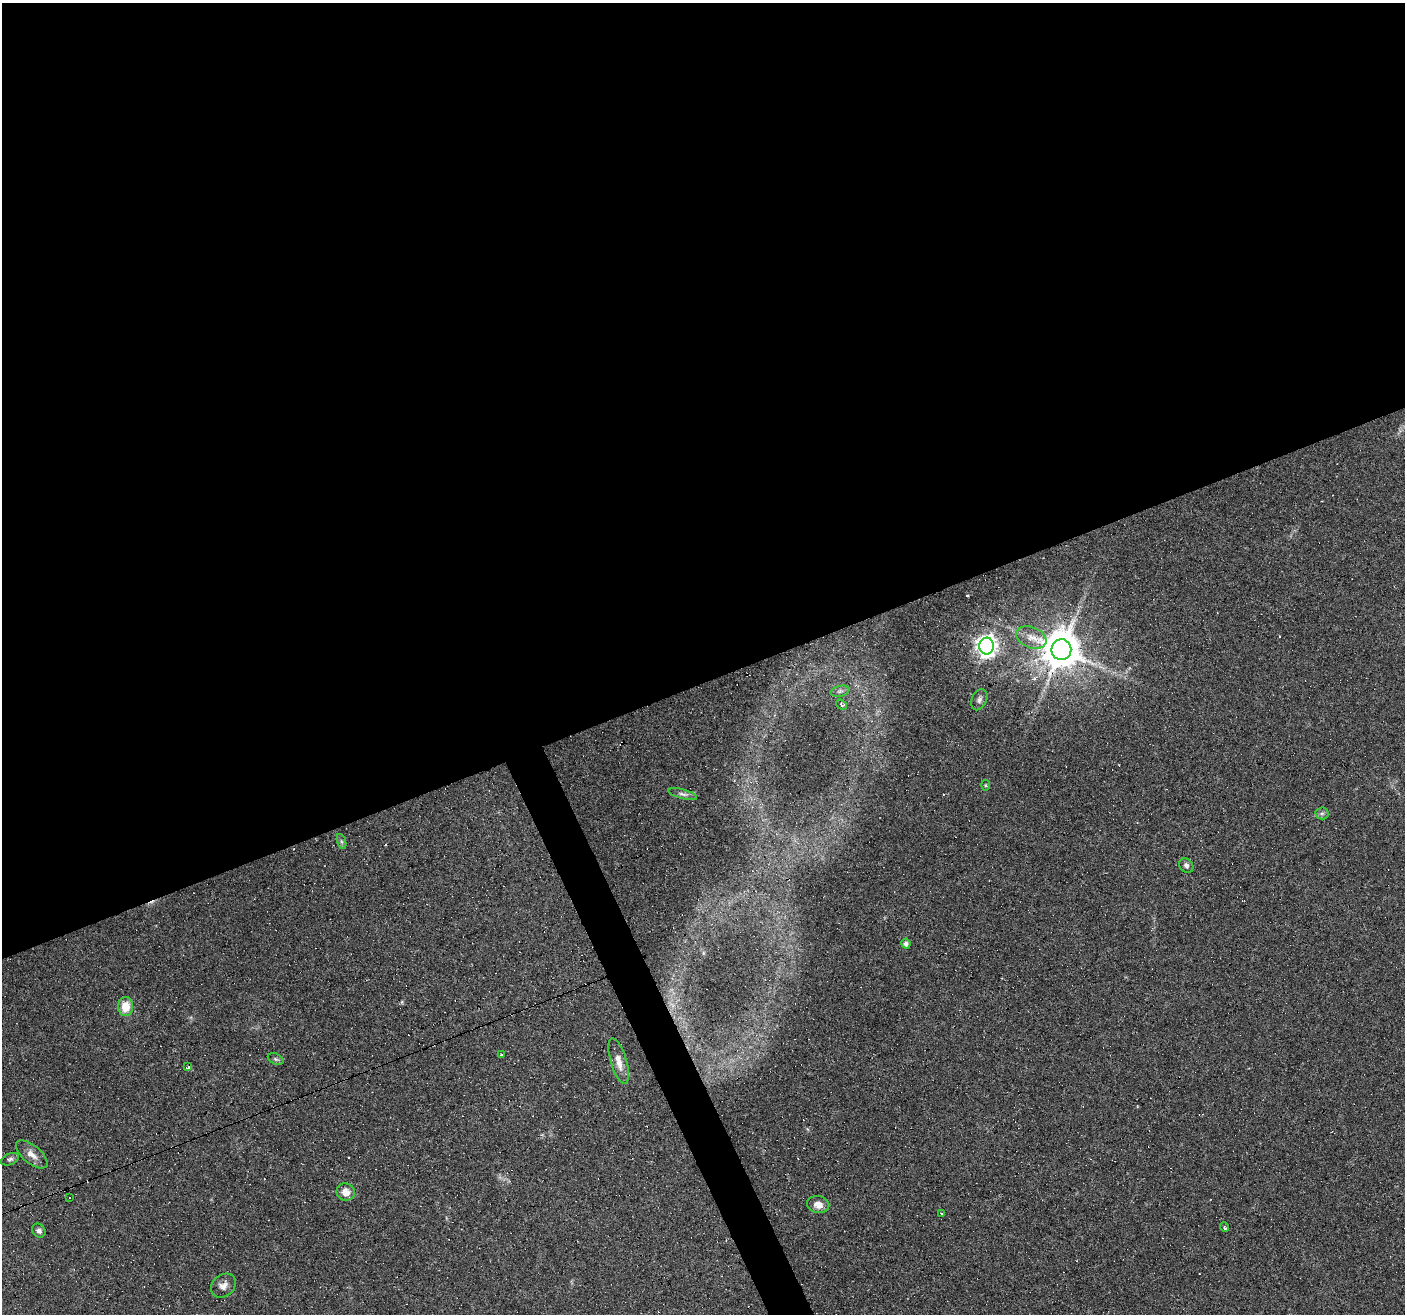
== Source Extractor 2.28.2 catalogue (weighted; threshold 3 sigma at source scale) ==
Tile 2 of 4 x 4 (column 2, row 1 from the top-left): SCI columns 1404-2806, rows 4017-5328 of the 5611 x 5467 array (HDU 1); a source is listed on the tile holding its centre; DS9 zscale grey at full resolution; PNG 1407 x 1316 px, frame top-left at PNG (2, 3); each listed source drawn as its Kron ellipse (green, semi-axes under 4 px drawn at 4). Shown black and unused: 53% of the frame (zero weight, under 4 of 8 exposures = <1% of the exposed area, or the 3 px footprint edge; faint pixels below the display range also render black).
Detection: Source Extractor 2.28.2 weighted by HDU 2 'WHT'; one run over the whole footprint, this tile lists its part. Background 0.0498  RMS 0.0024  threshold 0.00977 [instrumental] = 3 sigma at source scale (4.09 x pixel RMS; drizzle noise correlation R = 1.36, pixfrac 0.8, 0.0396/0.0396 arcsec/px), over >= 5 px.
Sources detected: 37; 1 too faint to see at this stretch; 10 cosmic-ray / hot-pixel residue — neither listed nor drawn; the other 26 listed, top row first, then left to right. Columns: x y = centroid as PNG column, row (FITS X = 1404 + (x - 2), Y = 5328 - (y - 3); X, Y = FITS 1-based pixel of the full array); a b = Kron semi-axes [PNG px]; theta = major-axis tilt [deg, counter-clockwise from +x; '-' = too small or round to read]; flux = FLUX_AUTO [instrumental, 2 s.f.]
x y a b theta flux
1031 637 16 10 -23 2.5
987 646 8 7 - 140
1061 650 10 10 - 730
840 691 9 5 13 0.61
979 700 11 7 65 0.87
841 705 6 4 -37 0.51
986 785 5 3 - 0.21
683 794 15 4 -15 0.82
1322 813 6 6 - 0.55
341 842 8 3 -71 0.4
1186 865 8 6 -48 0.72
906 944 5 4 - 0.83
126 1007 9 7 88 4
501 1054 3 3 - 0.26
276 1059 8 5 -27 0.5
619 1061 23 8 -73 2.3
188 1066 3 3 - 1.6
32 1154 19 9 -39 1.9
10 1159 9 5 23 0.55
346 1192 9 8 - 2.1
70 1198 3 2 - 0.25
818 1205 11 8 -13 1.8
942 1214 3 3 - 0.89
1224 1227 5 3 - 0.55
39 1231 7 6 - 0.72
223 1286 13 11 41 1.5
Overlapping masked pixels (flux is a lower limit): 1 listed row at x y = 1061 650